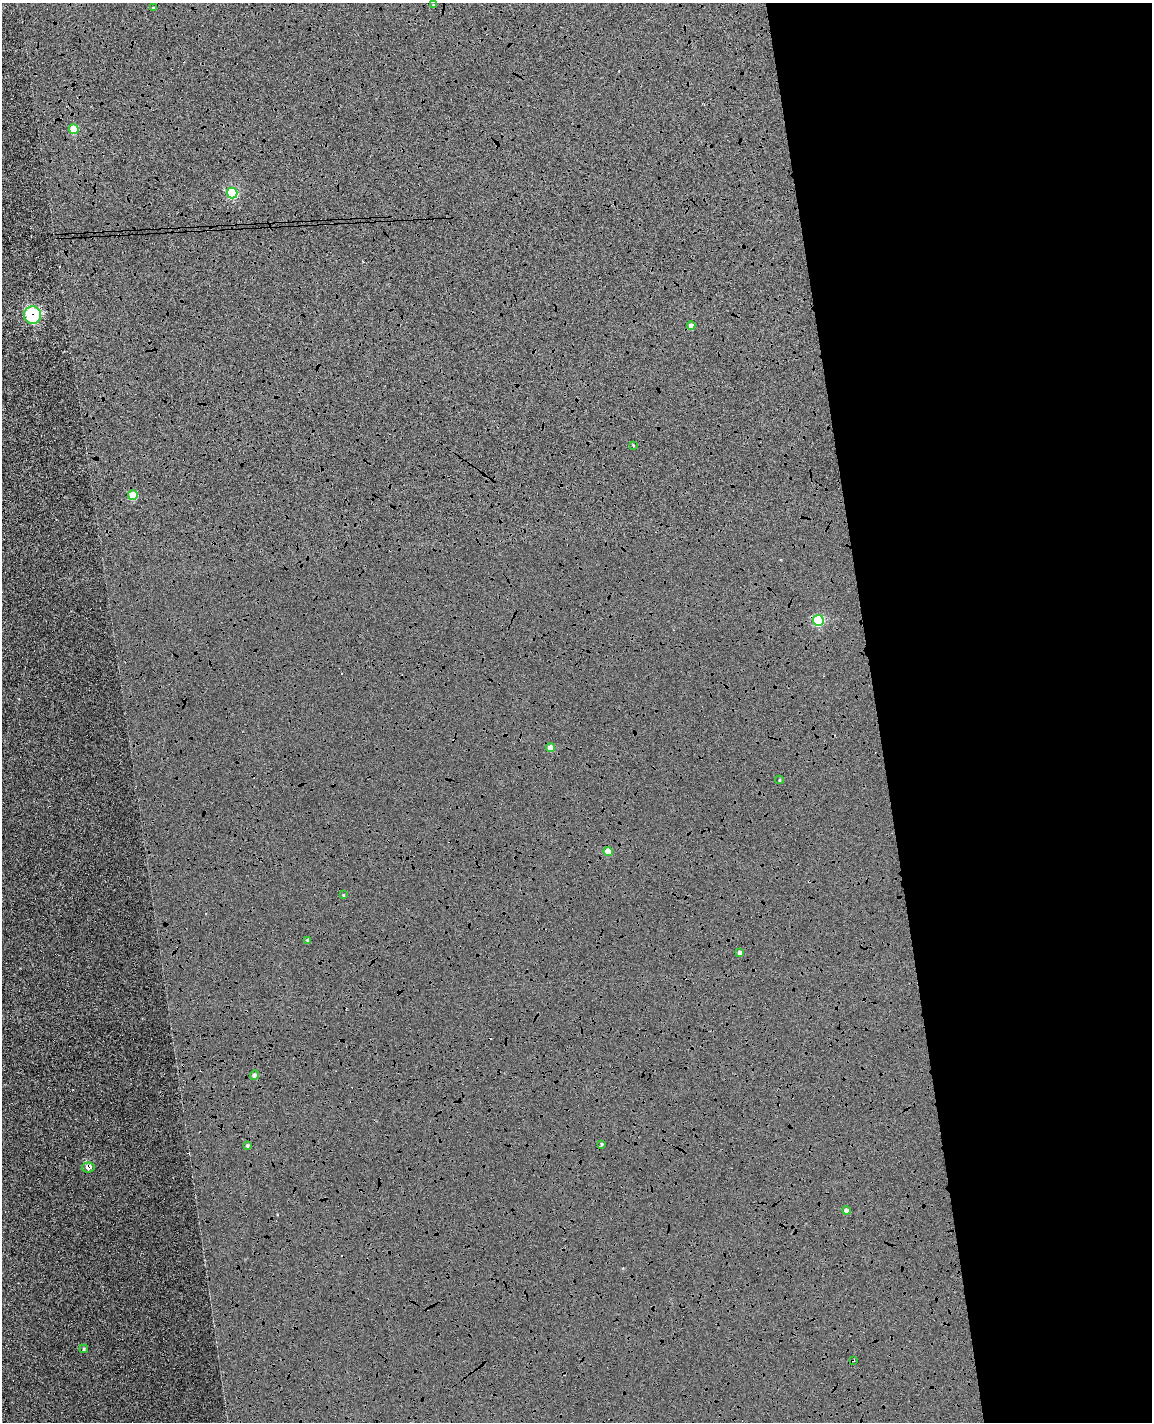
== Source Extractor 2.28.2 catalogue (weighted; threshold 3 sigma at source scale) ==
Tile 8 of 4 x 3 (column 4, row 2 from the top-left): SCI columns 3508-4657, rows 1560-2979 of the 4714 x 4645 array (HDU 1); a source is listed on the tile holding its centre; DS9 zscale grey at full resolution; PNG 1154 x 1424 px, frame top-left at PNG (2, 3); each listed source drawn as its Kron ellipse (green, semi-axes under 4 px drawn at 4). Shown black and unused: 25% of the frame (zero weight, under 4 of 8 exposures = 6% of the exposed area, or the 3 px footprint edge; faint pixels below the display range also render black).
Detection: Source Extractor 2.28.2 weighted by HDU 2 'WHT'; one run over the whole footprint, this tile lists its part. Background 0.00602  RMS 0.0054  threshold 0.022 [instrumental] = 3 sigma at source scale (4.09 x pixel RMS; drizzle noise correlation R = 1.36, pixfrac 0.8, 0.05/0.05 arcsec/px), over >= 5 px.
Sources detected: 26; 4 cosmic-ray / hot-pixel residue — neither listed nor drawn; the other 22 listed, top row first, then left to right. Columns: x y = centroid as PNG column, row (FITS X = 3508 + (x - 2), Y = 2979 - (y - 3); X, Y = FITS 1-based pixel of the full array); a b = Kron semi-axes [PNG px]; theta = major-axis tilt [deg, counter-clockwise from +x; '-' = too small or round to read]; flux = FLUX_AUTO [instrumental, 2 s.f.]
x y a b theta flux
433 5 4 3 - 0.53
154 8 3 3 - 0.6
74 129 5 4 - 16
232 193 5 5 - 39
33 315 9 8 - 41
691 326 4 4 - 3
633 445 3 3 - 0.33
133 495 5 5 - 19
818 620 5 5 - 42
550 748 4 4 - 5.1
779 780 4 4 - 0.57
608 851 4 4 - 10
343 895 3 3 - 0.38
308 940 4 4 - 0.96
740 953 4 4 - 2.1
254 1075 4 4 - 1.5
602 1144 4 3 - 0.67
247 1145 3 3 - 0.79
88 1167 6 5 - 2.9
846 1211 4 4 - 3.6
84 1349 4 4 - 0.77
853 1360 3 2 - 0.49
Overlapping masked pixels (flux is a lower limit): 2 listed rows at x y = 232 193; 853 1360